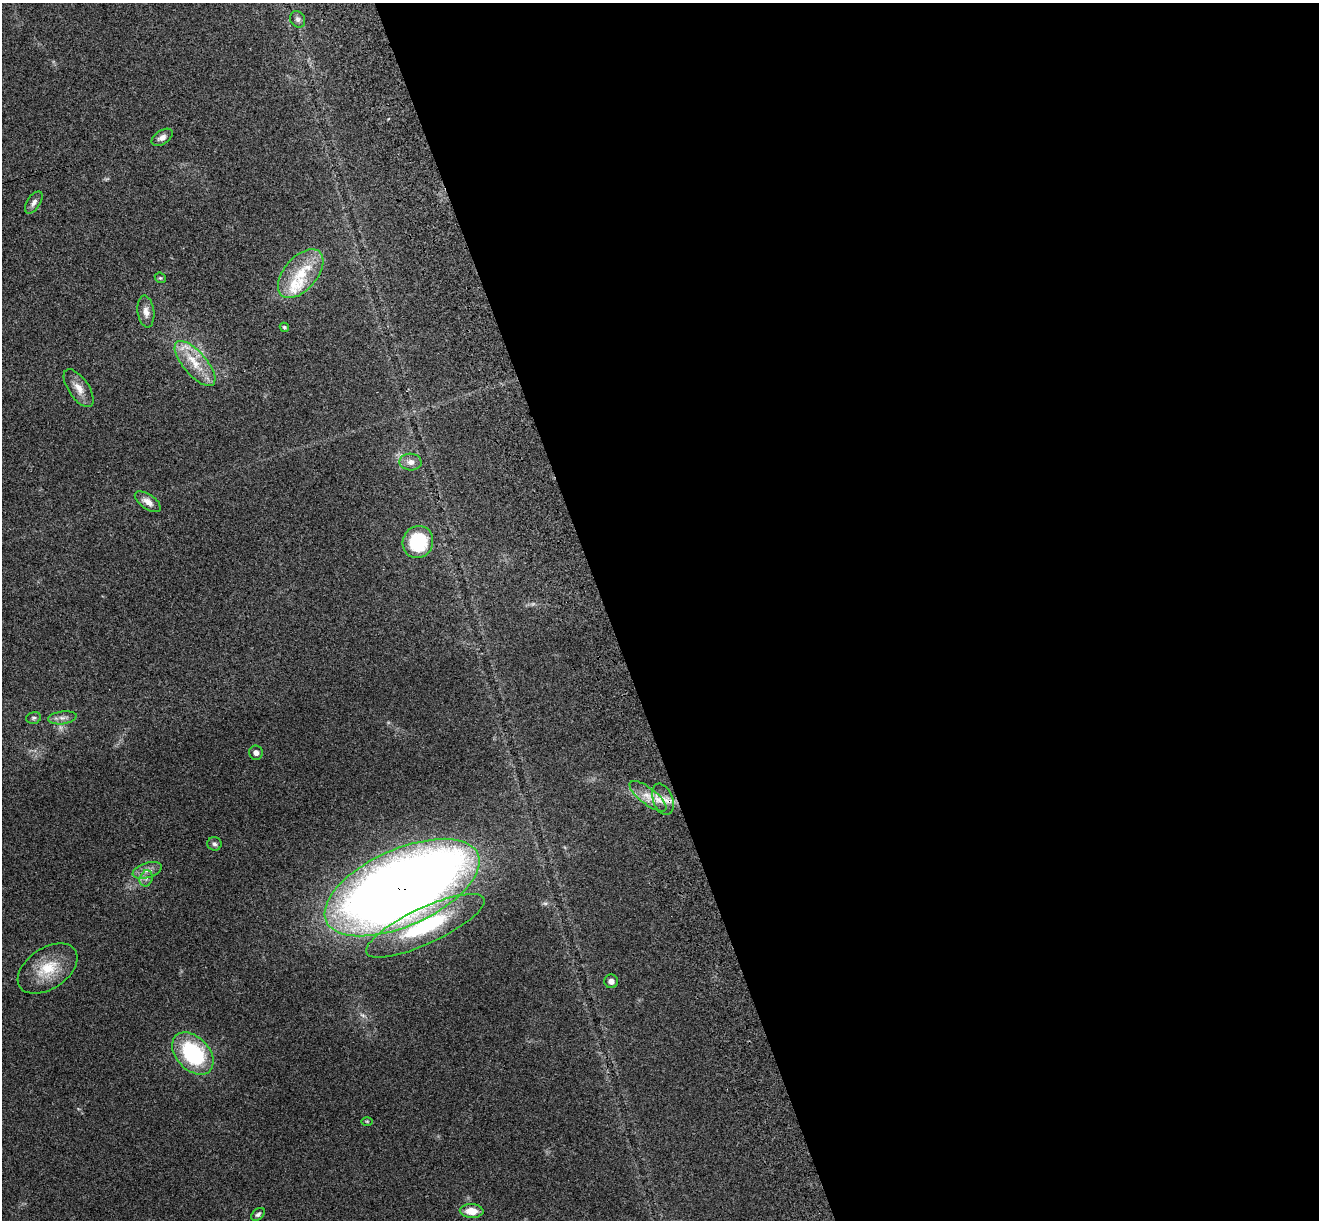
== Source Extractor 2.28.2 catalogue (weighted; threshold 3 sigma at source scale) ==
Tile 8 of 4 x 4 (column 4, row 2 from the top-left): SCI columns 4071-5387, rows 2628-3845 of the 5508 x 5378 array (HDU 1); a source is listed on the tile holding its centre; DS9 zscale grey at full resolution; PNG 1321 x 1222 px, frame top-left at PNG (2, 3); each listed source drawn as its Kron ellipse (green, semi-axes under 4 px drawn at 4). Shown black and unused: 54% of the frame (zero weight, under 3 of 4 exposures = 6% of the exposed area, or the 3 px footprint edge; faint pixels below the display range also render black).
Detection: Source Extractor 2.28.2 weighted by HDU 2 'WHT'; one run over the whole footprint, this tile lists its part. Background 0.181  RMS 0.0079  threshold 0.0357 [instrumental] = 3 sigma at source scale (4.5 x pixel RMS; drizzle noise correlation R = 1.50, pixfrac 1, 0.05/0.05 arcsec/px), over >= 5 px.
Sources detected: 30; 1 too faint to see at this stretch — neither listed nor drawn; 1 inside a brighter listed object's ellipse — not listed separately; the other 28 listed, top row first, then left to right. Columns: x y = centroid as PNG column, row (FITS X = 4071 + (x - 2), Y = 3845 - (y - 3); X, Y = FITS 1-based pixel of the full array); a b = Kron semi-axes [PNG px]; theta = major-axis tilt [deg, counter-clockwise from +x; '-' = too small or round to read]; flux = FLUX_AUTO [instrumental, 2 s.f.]
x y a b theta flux
298 19 9 7 -61 2.5
162 137 12 7 33 4.1
34 202 12 6 56 3.6
301 274 29 16 49 27
160 278 6 5 - 1.1
146 312 16 8 -83 5.7
284 327 5 4 - 1.1
195 364 28 11 -49 19
79 388 22 10 -55 8.4
410 462 11 8 -3 5.1
148 502 15 7 -34 5.6
418 542 16 15 - 47
33 718 8 5 15 1.6
62 718 14 6 8 4.1
256 753 7 7 - 3.3
648 796 22 8 -38 11
663 799 16 10 -69 8.6
214 844 7 6 - 1.9
147 870 15 7 16 5.4
146 878 8 6 71 2.8
402 888 83 38 24 1300
425 926 65 18 25 77
48 969 33 20 33 26
611 981 7 7 - 3.3
193 1054 24 16 -46 73
367 1121 6 4 -1 0.81
472 1211 12 7 -1 10
258 1214 8 5 42 2
Overlapping masked pixels (flux is a lower limit): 2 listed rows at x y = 663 799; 402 888